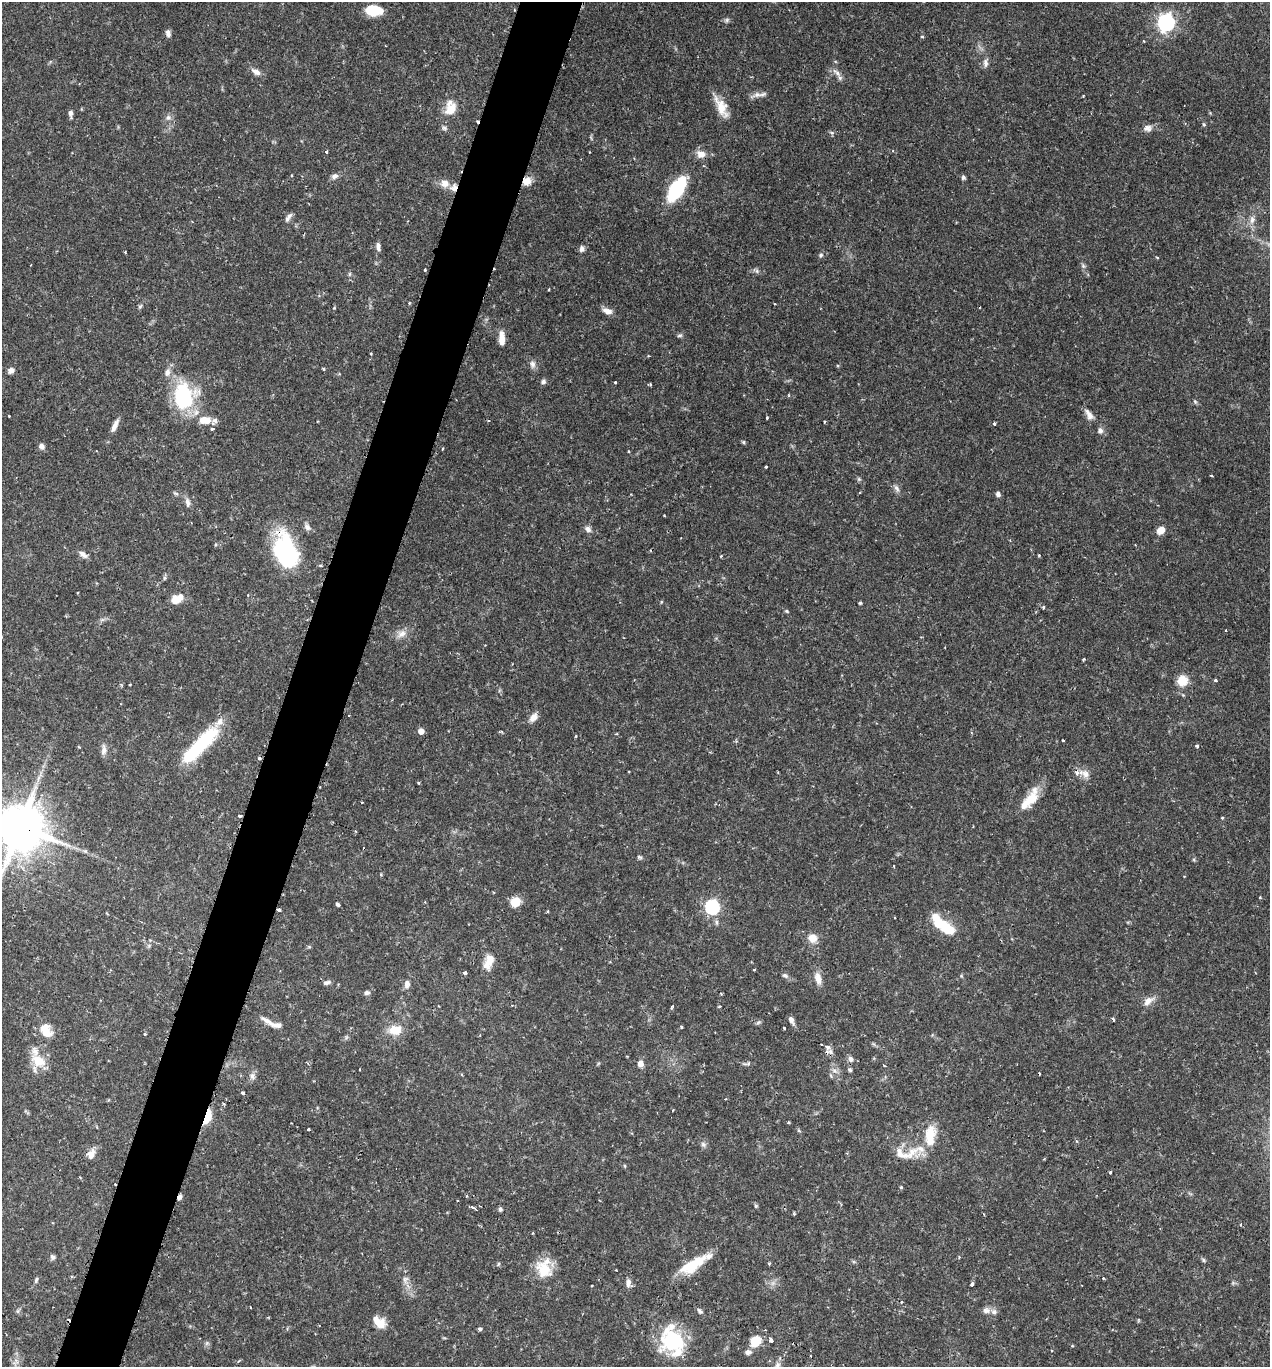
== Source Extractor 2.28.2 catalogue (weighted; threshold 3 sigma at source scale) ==
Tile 7 of 4 x 4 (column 3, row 2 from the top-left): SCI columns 2679-3946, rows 2739-4103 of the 5488 x 5474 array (HDU 1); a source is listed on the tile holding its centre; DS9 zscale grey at full resolution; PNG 1272 x 1369 px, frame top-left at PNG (2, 2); no overlay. Shown black and unused: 5% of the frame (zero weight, under 2 of 3 exposures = <1% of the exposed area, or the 3 px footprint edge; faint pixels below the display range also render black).
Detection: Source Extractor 2.28.2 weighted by HDU 2 'WHT'; one run over the whole footprint, this tile lists its part. Background 0.12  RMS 0.0034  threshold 0.0152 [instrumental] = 3 sigma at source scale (4.5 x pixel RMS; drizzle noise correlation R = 1.50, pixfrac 1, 0.05/0.05 arcsec/px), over >= 5 px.
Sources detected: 218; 2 inside a brighter object's white glare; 9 cosmic-ray / hot-pixel residue — not listed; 21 inside a brighter listed object's ellipse — not listed separately; the other 186 listed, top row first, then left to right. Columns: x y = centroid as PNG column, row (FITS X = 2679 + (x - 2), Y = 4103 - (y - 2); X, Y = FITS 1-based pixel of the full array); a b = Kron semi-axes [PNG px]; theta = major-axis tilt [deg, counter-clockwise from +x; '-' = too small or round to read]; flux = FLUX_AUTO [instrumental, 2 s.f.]
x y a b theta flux
373 10 14 9 -4 9.7
514 10 3 2 - 0.31
727 20 7 5 22 0.71
1166 22 7 7 - 110
168 33 8 5 -76 1.3
922 37 4 3 - 0.29
1144 41 3 2 - 0.32
985 63 12 6 -88 1.3
256 72 11 7 -32 2
837 72 14 5 -36 1.7
79 84 4 2 - 0.24
757 95 19 6 19 1.9
721 107 27 11 -65 5.7
451 109 21 13 51 5
70 113 8 5 -86 1.2
168 117 8 8 - 1.3
477 121 3 2 - 1.5
1204 124 5 4 - 0.5
444 128 8 6 -16 0.75
1148 128 12 9 5 1.8
832 133 6 5 - 0.55
893 151 4 4 - 0.38
326 152 4 4 - 0.39
701 154 11 9 -10 2.8
335 176 9 7 31 1.4
963 177 6 5 - 0.69
528 181 14 10 72 3.1
445 183 11 10 - 2.6
677 189 17 8 57 39
288 218 13 5 55 1.3
1252 220 12 6 84 1.8
378 246 11 5 -83 1.3
582 249 8 6 -90 1.2
125 252 3 3 - 0.27
821 255 6 5 - 0.59
1157 258 4 3 - 0.34
1083 266 6 5 - 0.67
425 270 3 2 - 0.42
757 271 5 5 - 0.69
349 274 6 4 89 0.52
409 303 5 3 - 0.31
140 306 7 5 62 0.6
334 308 3 3 - 0.29
607 311 14 7 -19 2.1
680 335 7 5 14 0.64
502 338 16 6 -89 3.5
371 354 3 2 - 0.29
533 364 11 7 -77 1.4
323 369 4 3 - 0.49
11 370 7 6 - 1.4
543 381 7 6 - 0.87
615 382 3 2 - 0.4
789 395 5 3 - 0.32
184 396 34 26 -87 24
1195 402 6 4 -21 0.5
1089 415 16 7 -56 2.1
9 416 3 2 - 0.25
767 418 3 3 - 0.6
205 420 13 8 0 5.2
824 422 3 3 - 0.34
994 424 3 3 - 0.7
115 426 18 6 65 2.2
212 429 4 3 - 1
1100 430 8 7 - 1.2
743 442 5 5 - 0.42
41 446 7 6 - 1.4
442 449 4 2 - 0.29
766 467 3 3 - 0.47
1211 475 4 2 - 0.3
859 479 6 4 -45 0.53
896 488 10 5 -56 1.2
998 494 6 5 - 1
187 502 13 6 -82 1.4
307 527 10 7 -49 1.4
588 529 9 7 -50 1.3
1161 530 8 6 39 3.5
285 551 39 24 -72 34
83 554 13 6 -38 1.6
1039 555 3 3 - 0.38
321 565 5 4 - 0.44
248 595 4 3 - 0.27
175 600 9 8 - 3.3
661 602 5 3 - 0.31
860 603 4 4 - 0.42
1044 607 4 3 - 0.32
787 611 6 4 -23 0.44
1226 630 3 2 - 0.44
401 634 14 9 38 2.6
1084 659 3 3 - 0.52
1215 680 4 3 - 0.49
1182 681 10 10 - 5.9
130 684 3 2 - 0.44
533 717 12 7 50 2.3
421 731 5 5 - 2.4
576 736 3 3 - 0.37
1063 740 3 2 - 0.29
201 744 47 12 45 29
1197 746 4 4 - 0.42
104 750 15 6 85 1.6
1085 774 13 9 -30 2.5
418 783 3 3 - 0.4
1032 798 18 14 28 5.6
240 816 4 2 - 0.51
1222 818 3 3 - 0.33
20 827 17 14 -27 1600
85 851 5 5 - 0.55
639 857 7 4 -27 0.62
1260 897 3 3 - 0.28
515 902 10 9 - 4.9
338 904 4 3 - 0.9
712 907 6 6 - 57
279 910 4 2 - 0.87
936 917 10 9 - 3.2
716 922 7 5 89 0.76
948 928 17 11 -44 7
812 938 9 8 - 3.8
489 962 20 11 68 4.2
754 970 3 2 - 0.36
465 973 4 4 - 0.63
785 975 8 5 -24 0.93
961 976 5 4 - 0.39
818 978 16 8 -75 2.8
327 982 9 5 14 0.92
407 984 10 7 81 1.6
367 993 7 5 5 0.95
1148 1001 13 8 37 2.6
719 1006 4 3 - 0.39
672 1007 5 3 - 0.42
791 1019 8 5 -62 1.4
1113 1020 5 3 - 0.43
268 1021 21 6 -33 2.4
759 1022 7 4 34 0.58
681 1027 5 3 - 0.31
45 1028 14 14 - 4.2
784 1028 3 3 - 0.6
395 1030 15 11 -1 5.9
145 1034 3 3 - 0.34
827 1047 6 4 -30 1.5
850 1059 8 6 -66 1.2
38 1061 20 13 -36 6.7
640 1063 8 6 86 2
747 1063 12 4 14 0.73
359 1069 3 2 - 0.24
850 1070 6 5 - 0.53
835 1071 9 5 -27 1.1
252 1076 10 6 -89 1.3
243 1093 3 3 - 1.1
207 1117 17 7 71 6.4
788 1122 4 3 - 0.37
291 1123 2 2 - 0.24
308 1129 3 3 - 0.69
799 1131 6 4 -20 0.4
929 1133 23 16 65 7.4
703 1144 8 7 - 0.99
91 1154 12 9 74 2.6
901 1154 36 14 -14 5.8
625 1166 5 3 - 0.34
1110 1172 3 3 - 0.51
901 1187 3 3 - 0.57
179 1197 6 4 62 1.2
756 1206 5 5 - 0.56
473 1207 6 2 -23 1
500 1209 4 4 - 0.9
794 1214 5 4 - 0.38
52 1257 8 6 -50 0.97
959 1257 3 3 - 0.32
1203 1260 6 5 - 0.53
769 1263 4 3 - 0.38
498 1264 6 3 70 0.41
689 1266 23 16 24 7.9
544 1270 26 19 -55 8.8
1103 1278 4 2 - 0.26
405 1279 10 7 66 1.4
36 1280 7 4 78 0.64
628 1283 12 7 -79 1.8
972 1284 4 3 - 0.89
700 1311 8 4 -37 0.79
986 1311 9 7 -12 1.6
380 1323 13 12 - 3.8
480 1329 4 4 - 1.3
771 1340 4 3 - 3.3
673 1341 28 23 4 21
755 1341 9 7 51 9.5
1072 1346 5 3 - 0.29
748 1352 8 6 5 1.2
777 1365 12 7 72 1.5
Overlapping masked pixels (flux is a lower limit): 9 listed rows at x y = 514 10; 477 121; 528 181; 285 551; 240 816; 20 827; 279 910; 207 1117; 179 1197
Isophote crosses this tile's border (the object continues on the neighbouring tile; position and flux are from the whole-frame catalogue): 2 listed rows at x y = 20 827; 777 1365